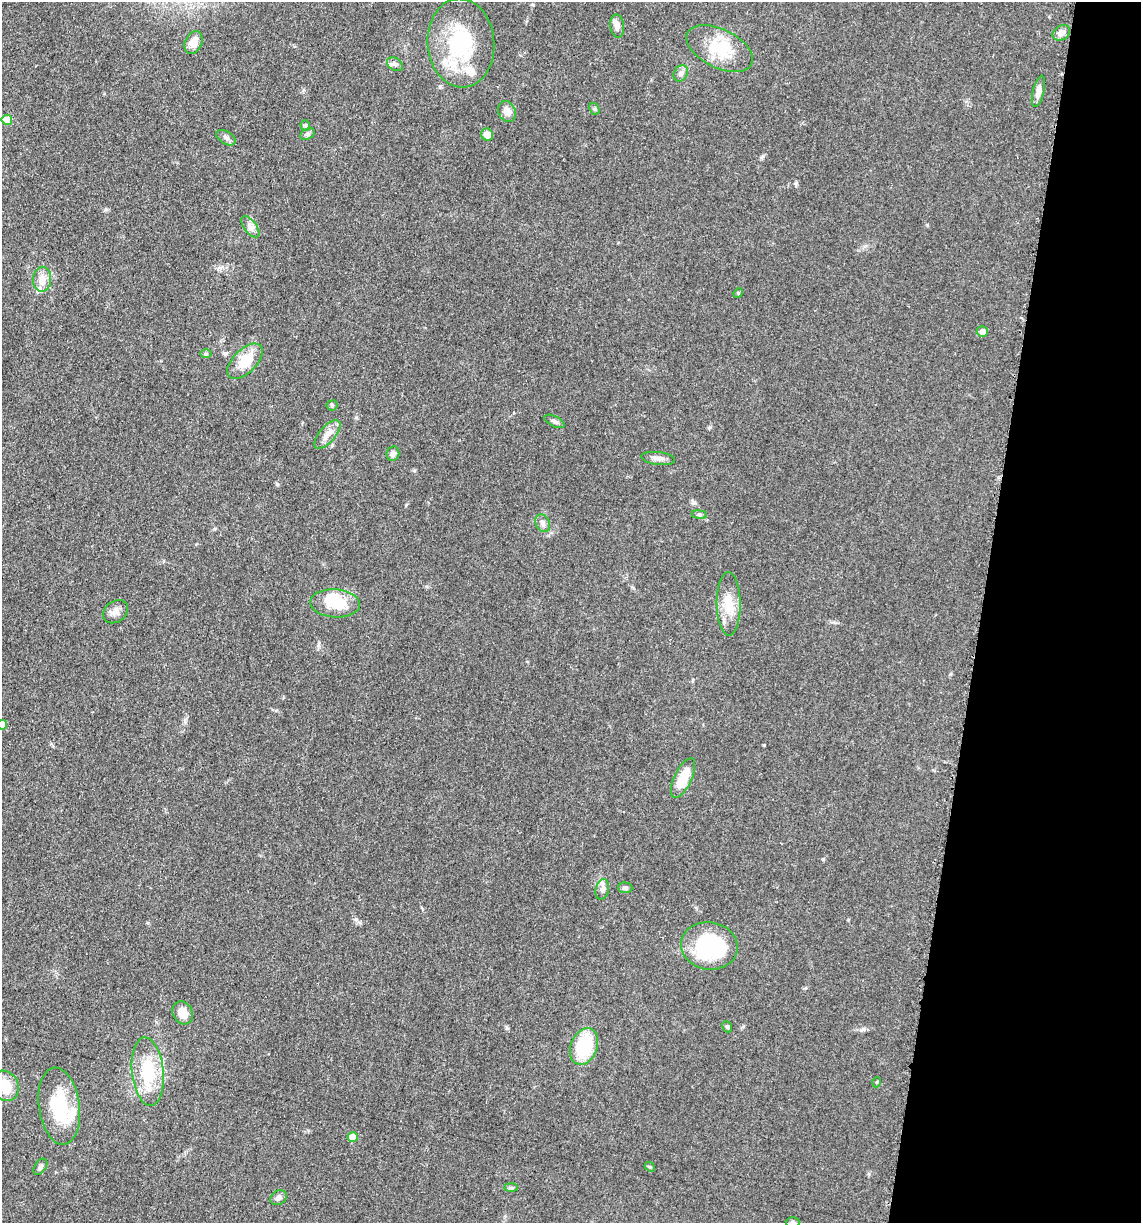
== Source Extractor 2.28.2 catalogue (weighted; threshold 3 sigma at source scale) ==
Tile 8 of 4 x 4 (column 4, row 2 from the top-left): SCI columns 3663-4801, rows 2464-3684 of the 4980 x 4921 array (HDU 1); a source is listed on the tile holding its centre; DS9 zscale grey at full resolution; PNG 1143 x 1225 px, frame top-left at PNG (2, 2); each listed source drawn as its Kron ellipse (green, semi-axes under 4 px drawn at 4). Shown black and unused: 14% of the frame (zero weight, under 3 of 5 exposures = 4% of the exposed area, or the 3 px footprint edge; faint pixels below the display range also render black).
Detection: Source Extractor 2.28.2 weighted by HDU 2 'WHT'; one run over the whole footprint, this tile lists its part. Background 0.0562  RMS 0.0059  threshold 0.0267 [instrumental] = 3 sigma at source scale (4.5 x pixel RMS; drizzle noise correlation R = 1.50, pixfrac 1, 0.05/0.05 arcsec/px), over >= 5 px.
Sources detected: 53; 1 inside a brighter object's white glare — neither listed nor drawn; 3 inside a brighter listed object's ellipse — not listed separately; the other 49 listed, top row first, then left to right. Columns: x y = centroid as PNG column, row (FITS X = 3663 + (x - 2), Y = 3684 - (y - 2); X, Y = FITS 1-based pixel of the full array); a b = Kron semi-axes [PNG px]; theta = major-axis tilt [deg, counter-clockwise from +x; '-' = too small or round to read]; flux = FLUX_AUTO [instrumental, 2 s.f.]
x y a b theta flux
617 26 11 7 -84 3.2
1061 33 9 7 34 3.7
194 43 12 8 65 7
461 43 44 33 -86 49
720 48 36 19 -26 23
395 64 9 6 -34 1.9
681 73 8 6 59 2.1
1038 91 16 5 76 3.5
594 109 6 4 -61 0.95
507 112 11 8 -68 4.7
7 120 5 5 - 11
305 126 5 5 - 0.94
308 134 8 5 27 1.3
487 135 6 6 - 5.4
226 138 11 6 -31 2.1
250 227 12 6 -54 3
42 279 12 9 88 6.5
738 293 5 4 - 0.65
982 332 5 5 - 3.4
206 354 6 4 -1 0.81
245 361 22 11 45 16
332 405 5 5 - 0.76
554 421 11 5 -27 1.8
327 434 18 8 49 4.8
393 454 7 6 - 2.2
658 458 17 6 -7 3.1
699 515 7 4 -8 1
543 523 9 7 -63 2.2
335 603 25 14 -4 19
729 604 32 12 -89 12
115 612 14 10 36 3.7
2 725 5 5 - 9.5
683 778 21 8 64 14
625 888 7 5 -6 1.3
602 889 10 6 76 2.3
709 946 28 23 -8 56
183 1013 12 9 -63 7
727 1027 6 4 -67 0.98
584 1046 19 13 68 29
148 1072 34 16 -84 29
877 1082 5 3 - 0.57
5 1086 16 13 -63 14
59 1106 39 20 -82 32
353 1137 5 5 - 7.8
40 1167 9 5 55 1.4
650 1167 5 4 - 0.76
511 1188 7 4 -2 0.95
278 1198 9 7 36 2.2
793 1222 7 5 -2 1
Isophote crosses this tile's border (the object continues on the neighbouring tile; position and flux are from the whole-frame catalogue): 3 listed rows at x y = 2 725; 5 1086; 793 1222
Unlisted compact peaks at least as high as the median listed source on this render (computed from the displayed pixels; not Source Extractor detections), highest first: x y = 764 745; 823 859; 763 156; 356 919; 861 1030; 507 1028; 277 484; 927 225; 796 183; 710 427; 356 417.